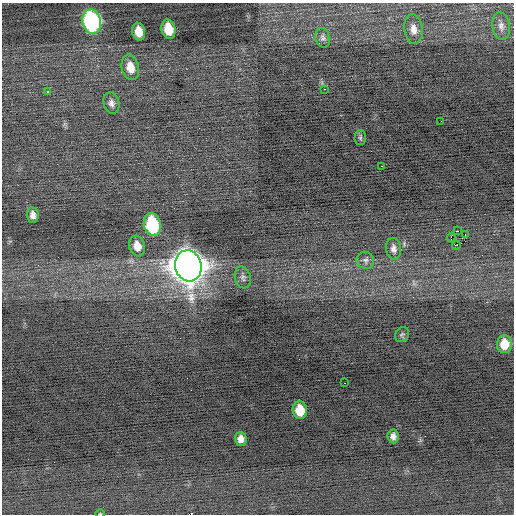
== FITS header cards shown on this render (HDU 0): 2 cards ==
NAXIS1  =                  512 / Axis length
NAXIS2  =                  512 / Axis length

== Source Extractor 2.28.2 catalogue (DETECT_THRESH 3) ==
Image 512 x 512 px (HDU 0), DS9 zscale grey, 1 PNG px = 1 image px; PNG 516 x 516 px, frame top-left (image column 1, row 512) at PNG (2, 3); each listed source drawn as its Kron ellipse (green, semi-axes under 4 px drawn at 4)
Background -0.147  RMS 0.72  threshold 2.16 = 3 sigma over >= 5 px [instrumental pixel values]
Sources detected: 31; all 31 listed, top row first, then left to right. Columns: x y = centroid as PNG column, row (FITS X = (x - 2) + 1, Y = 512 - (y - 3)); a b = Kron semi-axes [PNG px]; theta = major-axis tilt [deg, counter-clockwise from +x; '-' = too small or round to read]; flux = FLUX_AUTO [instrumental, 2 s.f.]
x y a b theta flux
92 22 12 9 -78 10000
501 26 14 8 -82 290
168 29 10 7 -79 1100
413 29 15 9 -83 400
139 32 9 6 -78 740
323 38 10 7 -74 160
130 67 13 8 -76 630
324 89 2 2 - 350
47 92 3 2 - 120
111 103 11 7 -75 220
441 121 2 2 - 18
360 138 7 5 89 97
382 166 3 2 - 180
33 215 8 6 -84 240
152 225 11 8 -78 4000
458 231 3 2 - 4800
465 235 2 2 - 250
451 238 4 3 - 970
456 245 4 2 - 14
137 246 10 8 -73 470
393 249 11 7 -82 240
365 260 9 8 - 190
188 266 15 13 -73 82000
243 277 11 8 -74 190
402 335 8 6 55 100
504 344 9 7 89 880
345 383 3 2 - 61
300 410 9 7 -85 1100
393 436 7 5 -84 210
241 439 7 6 - 310
100 513 5 3 - 37
At the frame edge (FLAGS 8, measured only in part): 1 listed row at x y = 100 513